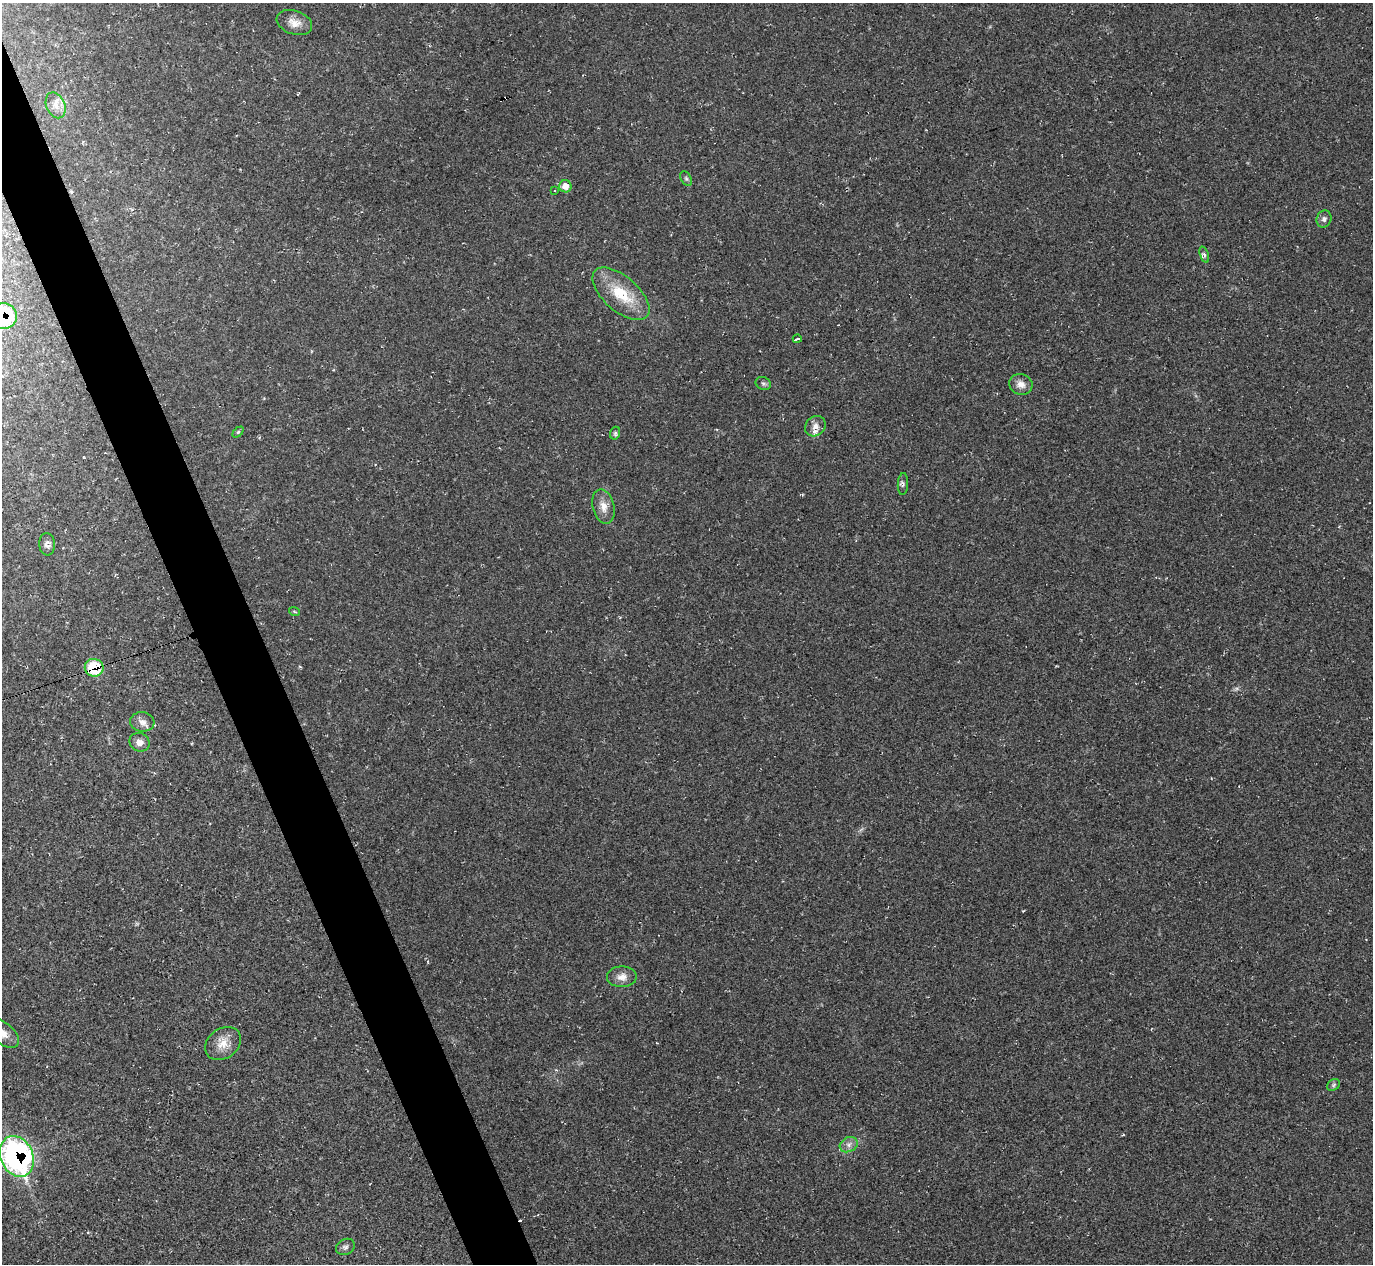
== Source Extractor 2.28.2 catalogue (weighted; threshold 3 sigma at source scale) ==
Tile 11 of 4 x 4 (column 3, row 3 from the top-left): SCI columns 2750-4120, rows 1543-2804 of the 5492 x 5478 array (HDU 1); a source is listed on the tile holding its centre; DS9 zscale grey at full resolution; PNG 1375 x 1266 px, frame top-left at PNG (2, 3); each listed source drawn as its Kron ellipse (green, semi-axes under 4 px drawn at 4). Shown black and unused: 4% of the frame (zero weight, under 2 of 3 exposures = <1% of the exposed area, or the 3 px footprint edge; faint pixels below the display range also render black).
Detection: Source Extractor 2.28.2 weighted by HDU 2 'WHT'; one run over the whole footprint, this tile lists its part. Background 0.0477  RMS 0.0067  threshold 0.0303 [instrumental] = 3 sigma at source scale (4.5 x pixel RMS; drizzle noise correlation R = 1.50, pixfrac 1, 0.05/0.05 arcsec/px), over >= 5 px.
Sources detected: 34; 4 cosmic-ray / hot-pixel residue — neither listed nor drawn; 1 inside a brighter listed object's ellipse — not listed separately; the other 29 listed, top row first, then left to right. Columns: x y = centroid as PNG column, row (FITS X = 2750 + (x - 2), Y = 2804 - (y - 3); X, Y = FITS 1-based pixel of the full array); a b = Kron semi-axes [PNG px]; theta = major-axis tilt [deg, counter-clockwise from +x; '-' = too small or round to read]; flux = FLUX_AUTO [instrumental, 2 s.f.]
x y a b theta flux
294 23 18 11 -19 7.1
56 105 13 9 -66 5.7
686 179 8 5 -63 1.4
565 186 6 6 - 6.2
555 191 3 2 - 0.85
1324 219 8 7 - 2.4
1204 255 8 4 -70 1.5
621 294 34 17 -41 26
4 316 13 12 - 32
797 339 4 3 - 7
763 383 8 6 -23 1.6
1021 384 12 10 -17 5
815 426 11 9 44 4.2
238 432 6 4 44 0.99
615 433 6 5 - 1.3
903 484 11 5 87 1.6
603 507 17 10 -76 6.7
47 544 11 8 -83 2.9
294 611 5 3 - 0.76
94 668 9 9 - 29
142 722 12 9 -8 4.3
139 742 10 9 - 4.3
622 977 15 10 1 5.7
2 1033 20 10 -37 8.3
223 1043 19 15 37 9.6
1334 1085 7 5 38 1.3
849 1145 9 7 26 3.1
17 1156 21 16 -66 170
345 1247 10 7 28 2.3
Overlapping masked pixels (flux is a lower limit): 3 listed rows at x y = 4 316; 94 668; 17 1156
Isophote crosses this tile's border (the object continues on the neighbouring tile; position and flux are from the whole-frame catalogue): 2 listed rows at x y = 4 316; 2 1033